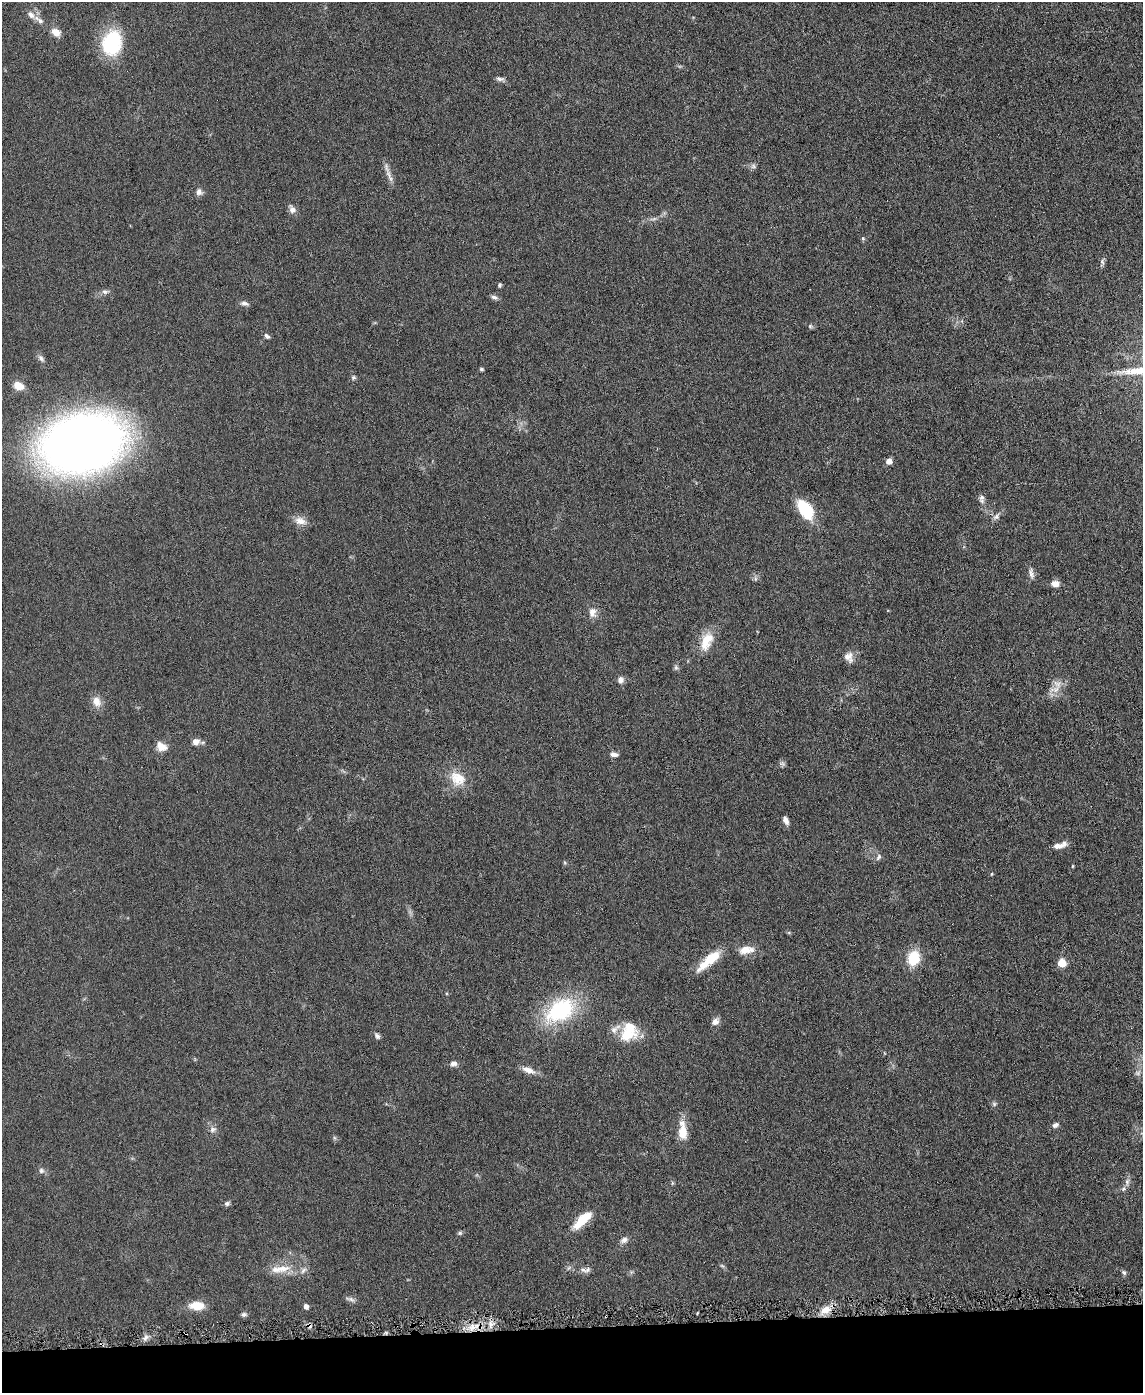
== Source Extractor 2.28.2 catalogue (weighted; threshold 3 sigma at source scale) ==
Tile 10 of 4 x 3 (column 2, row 3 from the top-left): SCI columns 1141-2281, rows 128-1518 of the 4565 x 4533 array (HDU 1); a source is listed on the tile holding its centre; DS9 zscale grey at full resolution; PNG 1145 x 1395 px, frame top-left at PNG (2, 2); no overlay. Shown black and unused: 5% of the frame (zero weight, under 3 of 6 exposures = <1% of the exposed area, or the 3 px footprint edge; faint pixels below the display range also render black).
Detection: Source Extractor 2.28.2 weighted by HDU 2 'WHT'; one run over the whole footprint, this tile lists its part. Background 0.0616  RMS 0.0057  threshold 0.0235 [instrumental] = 3 sigma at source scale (4.09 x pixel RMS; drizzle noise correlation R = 1.36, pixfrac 0.8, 0.05/0.05 arcsec/px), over >= 5 px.
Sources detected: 87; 1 inside a brighter object's white glare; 1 cosmic-ray / hot-pixel residue — not listed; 4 inside a brighter listed object's ellipse — not listed separately; the other 81 listed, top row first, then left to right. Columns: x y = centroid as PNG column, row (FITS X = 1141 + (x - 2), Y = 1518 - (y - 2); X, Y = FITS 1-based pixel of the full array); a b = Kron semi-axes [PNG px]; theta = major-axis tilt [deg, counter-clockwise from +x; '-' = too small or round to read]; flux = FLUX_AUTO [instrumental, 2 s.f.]
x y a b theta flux
31 15 11 8 -44 3.2
56 32 11 8 -33 4.8
112 43 29 22 76 34
500 79 11 5 -13 1.7
753 166 9 6 -16 1.5
389 174 14 6 -65 3.3
199 192 8 7 - 2.4
292 209 11 8 -56 2.6
653 219 12 3 10 1.6
863 238 5 5 - 0.72
1102 262 10 6 -89 1.5
500 285 5 4 - 0.91
105 292 10 6 -1 1.7
494 297 10 5 -20 1.6
244 303 11 5 -10 1.8
810 326 6 5 - 0.92
267 336 8 5 -41 1.5
41 358 10 7 -53 1.9
481 369 4 3 - 1
353 377 6 6 - 1.1
18 386 12 9 -20 5.5
82 444 56 40 13 610
889 461 7 6 - 3
982 497 9 8 - 1.9
805 510 22 12 -58 24
996 516 11 6 40 2.2
300 521 17 10 -15 4.8
1031 573 16 6 -82 2.4
755 579 6 4 72 1
1055 584 9 7 -3 3.4
592 612 14 10 -75 4.2
706 641 26 14 69 11
849 657 14 11 -62 4.1
676 667 8 6 -89 1.2
620 680 8 7 - 2.7
1056 689 14 8 57 5.2
97 701 15 11 -64 4.8
196 742 8 7 - 3.9
161 747 12 9 -29 5.6
614 754 9 5 -6 2.4
782 764 9 5 -19 1.2
458 779 23 18 -37 12
786 820 9 6 -65 2.6
1060 845 16 6 14 4
879 857 10 5 63 1.5
1072 866 5 3 - 0.48
991 874 4 3 - 0.49
746 950 20 9 8 6.4
913 958 15 12 76 17
709 961 34 10 41 14
1062 963 6 5 - 16
560 1010 33 20 34 54
715 1022 10 8 36 2.7
627 1035 29 17 14 16
377 1036 8 5 -52 1.5
453 1063 9 6 7 2.3
528 1070 17 7 -21 4.6
994 1104 6 6 - 1.1
1055 1125 9 6 25 1.7
213 1129 9 8 - 2.3
683 1131 23 10 -86 9.8
335 1138 7 4 -70 0.8
41 1171 8 7 - 1.7
1127 1182 10 6 81 1.9
227 1204 7 6 - 1.3
582 1220 24 9 44 13
460 1233 7 5 20 0.95
624 1240 11 7 24 2.3
282 1269 24 10 11 9
303 1270 11 6 46 2
587 1270 11 6 41 1.9
1124 1273 7 5 -56 1.1
350 1299 14 5 -18 1.7
197 1306 18 10 -2 8.4
306 1306 5 4 - 2.4
826 1310 14 10 27 6.5
244 1314 8 5 -5 1.3
491 1324 9 6 83 2.7
309 1325 6 5 - 1.2
472 1327 11 9 47 5.2
145 1338 8 4 59 1.7
Overlapping masked pixels (flux is a lower limit): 1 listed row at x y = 309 1325